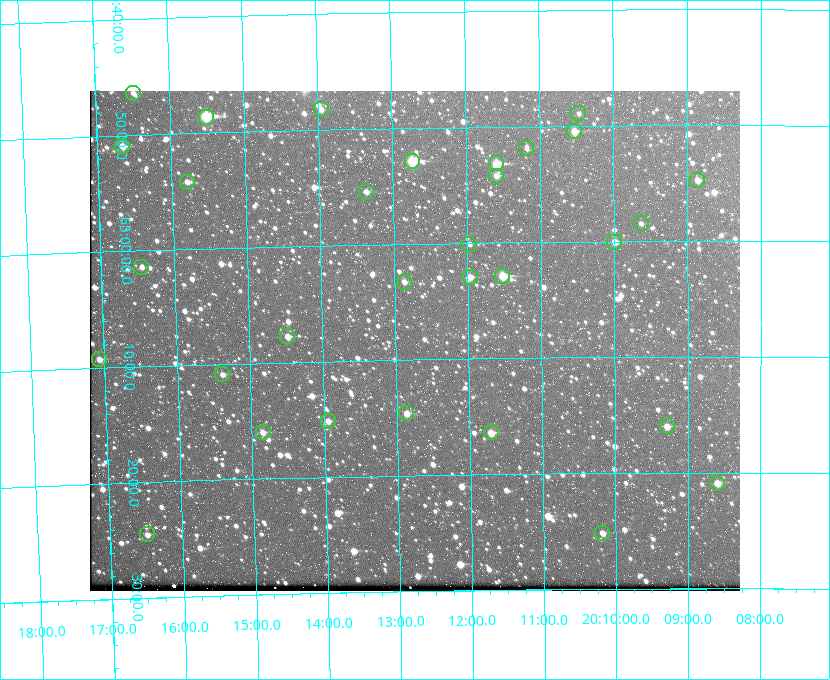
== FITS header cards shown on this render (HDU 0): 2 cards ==
NAXIS1  =                  650 / Width of table row in bytes
NAXIS2  =                  500 / Number of rows in table

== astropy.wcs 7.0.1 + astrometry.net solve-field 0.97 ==
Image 650 x 500 px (HDU 0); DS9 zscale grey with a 90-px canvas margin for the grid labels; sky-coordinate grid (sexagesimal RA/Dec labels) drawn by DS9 from the SOLVED WCS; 31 Tycho-2 reference stars matched to detected sources circled (green)
Header WCS: none
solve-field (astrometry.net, Tycho-2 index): SOLVED blind (the file carries no WCS)
Solved WCS: RA---TAN-SIP/DEC--TAN-SIP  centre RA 20:12:44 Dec +65:08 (303.18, +65.14 deg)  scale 5.18 arcsec/px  FOV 56.2' x 43.2'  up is -179 deg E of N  parity flipped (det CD > 0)
(file carries no celestial WCS; the grid is the blind solution)
Tycho-2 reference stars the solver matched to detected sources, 31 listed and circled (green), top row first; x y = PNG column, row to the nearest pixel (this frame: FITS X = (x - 90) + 1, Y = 500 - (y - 91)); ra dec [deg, ICRS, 3 dp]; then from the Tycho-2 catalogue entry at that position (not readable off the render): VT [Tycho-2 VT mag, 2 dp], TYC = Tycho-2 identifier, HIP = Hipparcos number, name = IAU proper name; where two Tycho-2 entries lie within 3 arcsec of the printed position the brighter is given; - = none
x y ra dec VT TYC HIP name
133 93 304.122 +64.773 12.06 4240-1113-1 - -
321 109 303.488 +64.804 11.29 4240-68-1 - -
578 113 302.617 +64.815 11.97 4240-238-1 - -
206 117 303.878 +64.810 8.93 4240-794-1 - -
574 131 302.633 +64.841 10.69 4240-985-1 - -
122 146 304.164 +64.849 10.65 4240-315-1 - -
526 148 302.794 +64.865 12.51 4240-904-1 - -
412 161 303.184 +64.880 9.02 4240-488-1 - -
496 163 302.897 +64.886 9.40 4240-717-1 - -
496 176 302.899 +64.904 11.91 4240-435-1 - -
697 180 302.216 +64.912 11.03 4240-1279-1 - -
187 182 303.948 +64.903 11.68 4240-549-1 - -
366 192 303.341 +64.923 11.58 4240-148-1 - -
641 223 302.408 +64.974 11.97 4240-686-1 - -
614 242 302.498 +65.000 11.22 4240-149-1 - -
469 244 302.992 +65.001 11.85 4240-479-1 - -
141 267 304.112 +65.024 12.29 4240-364-1 - -
502 276 302.882 +65.048 10.25 4240-98-1 - -
470 277 302.992 +65.048 11.44 4240-88-1 - -
404 282 303.217 +65.054 11.98 4240-166-1 - -
287 336 303.620 +65.129 11.18 4240-34-1 - -
99 359 304.266 +65.154 11.64 4240-724-1 - -
222 374 303.846 +65.181 11.99 4240-1077-1 - -
406 413 303.217 +65.244 11.17 4240-236-1 - -
328 421 303.488 +65.252 12.13 4240-1343-1 - -
667 426 302.323 +65.266 11.19 4240-188-1 - -
263 432 303.713 +65.266 11.45 4240-564-1 - -
491 432 302.928 +65.273 10.74 4240-760-1 - -
717 483 302.149 +65.348 11.48 4240-952-1 - -
602 533 302.546 +65.419 11.91 4240-28-1 - -
147 534 304.121 +65.408 11.90 4240-305-1 - -